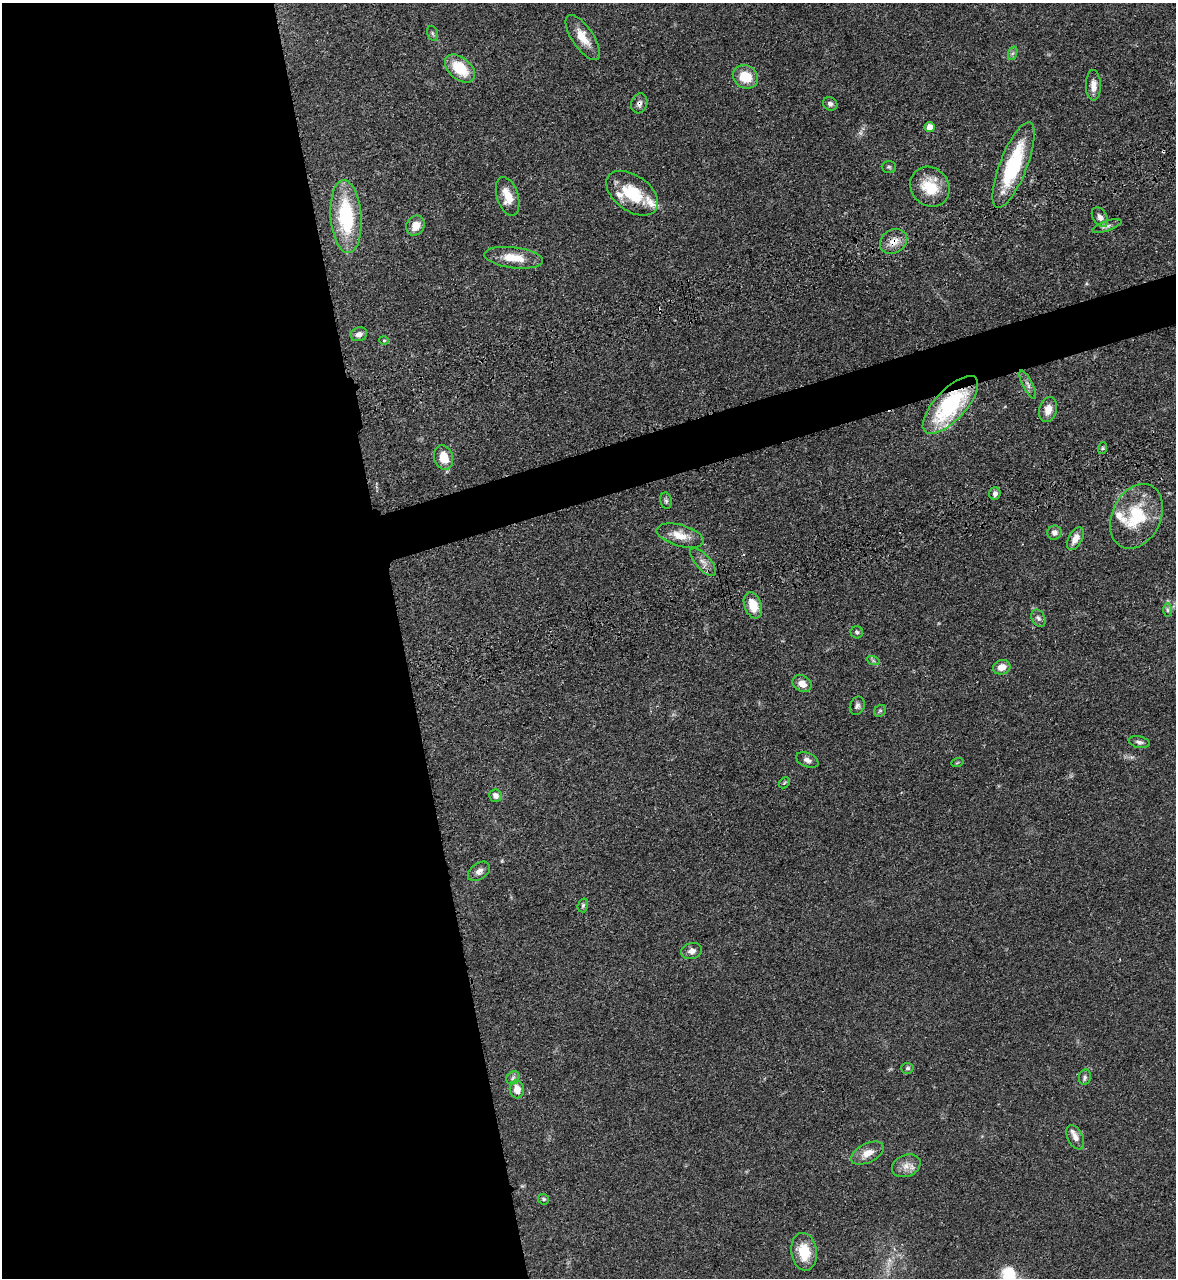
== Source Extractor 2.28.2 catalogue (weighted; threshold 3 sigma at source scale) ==
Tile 9 of 4 x 4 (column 1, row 3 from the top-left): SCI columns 432-1605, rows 1452-2727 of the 5334 x 5453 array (HDU 1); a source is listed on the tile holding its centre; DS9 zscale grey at full resolution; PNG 1178 x 1280 px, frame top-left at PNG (2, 3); each listed source drawn as its Kron ellipse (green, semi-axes under 4 px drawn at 4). Shown black and unused: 37% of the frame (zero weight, under 3 of 4 exposures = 11% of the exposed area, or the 3 px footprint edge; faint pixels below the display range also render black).
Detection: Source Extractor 2.28.2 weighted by HDU 2 'WHT'; one run over the whole footprint, this tile lists its part. Background 0.0519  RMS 0.0042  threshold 0.0187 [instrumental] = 3 sigma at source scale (4.5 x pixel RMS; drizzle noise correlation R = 1.50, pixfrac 1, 0.05/0.05 arcsec/px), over >= 5 px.
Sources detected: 66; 1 too faint to see at this stretch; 1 cosmic-ray / hot-pixel residue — neither listed nor drawn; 4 inside a brighter listed object's ellipse — not listed separately; the other 60 listed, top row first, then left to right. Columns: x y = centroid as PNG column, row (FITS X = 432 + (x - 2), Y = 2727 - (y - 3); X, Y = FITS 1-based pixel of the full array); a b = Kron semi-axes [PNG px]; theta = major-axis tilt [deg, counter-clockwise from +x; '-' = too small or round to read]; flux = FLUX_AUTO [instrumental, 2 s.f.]
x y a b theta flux
432 33 8 5 -72 0.82
583 37 26 10 -56 6.9
1013 53 7 4 70 0.92
460 68 17 11 -41 13
745 77 13 11 -33 9.2
1093 85 15 7 -90 3.5
639 103 10 8 72 1.7
830 104 7 6 - 1.2
929 127 5 5 - 4
1013 165 46 13 68 30
889 167 7 6 - 0.76
930 187 21 18 -47 12
632 193 29 17 -35 17
508 196 20 10 -72 6.6
346 217 36 15 -86 32
1100 217 11 7 -58 1.9
415 226 10 9 - 4.9
1107 226 15 5 18 1.4
894 241 14 11 33 4.9
514 258 29 10 -7 8.4
359 334 8 7 - 2
384 340 4 4 - 0.44
1028 384 15 5 -63 1.7
950 405 37 15 47 44
1048 410 13 9 75 4
1103 448 6 4 71 0.54
444 457 13 9 -72 7.4
995 493 6 5 - 1.5
666 501 8 5 -80 0.88
1136 516 34 24 64 21
1054 533 7 7 - 2
680 536 24 10 -16 6.6
1075 539 12 6 61 3.6
703 562 17 7 -48 2.8
753 605 13 8 -71 6.7
1167 610 7 4 -89 0.82
1038 618 9 6 -62 1.3
857 632 6 6 - 0.73
873 660 7 4 -20 0.65
1002 667 9 7 17 4.2
802 684 10 7 -32 3.4
857 706 9 7 69 1.4
880 711 6 5 - 0.76
1139 742 10 5 -12 1.4
807 760 12 7 -22 1.7
957 763 6 4 19 0.43
784 783 6 4 45 0.61
495 796 6 6 - 2.2
479 871 12 8 36 2.1
583 905 7 5 74 0.77
692 951 10 8 14 2.2
907 1068 6 5 - 0.77
1085 1077 8 6 79 1
513 1078 7 5 47 1.1
517 1089 9 7 -82 4.3
1075 1137 13 7 -64 2.8
867 1153 17 9 27 4.4
906 1166 15 10 23 3.6
543 1199 5 5 - 0.83
804 1252 19 13 -82 10
Overlapping masked pixels (flux is a lower limit): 4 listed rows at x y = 639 103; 1013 165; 894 241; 950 405